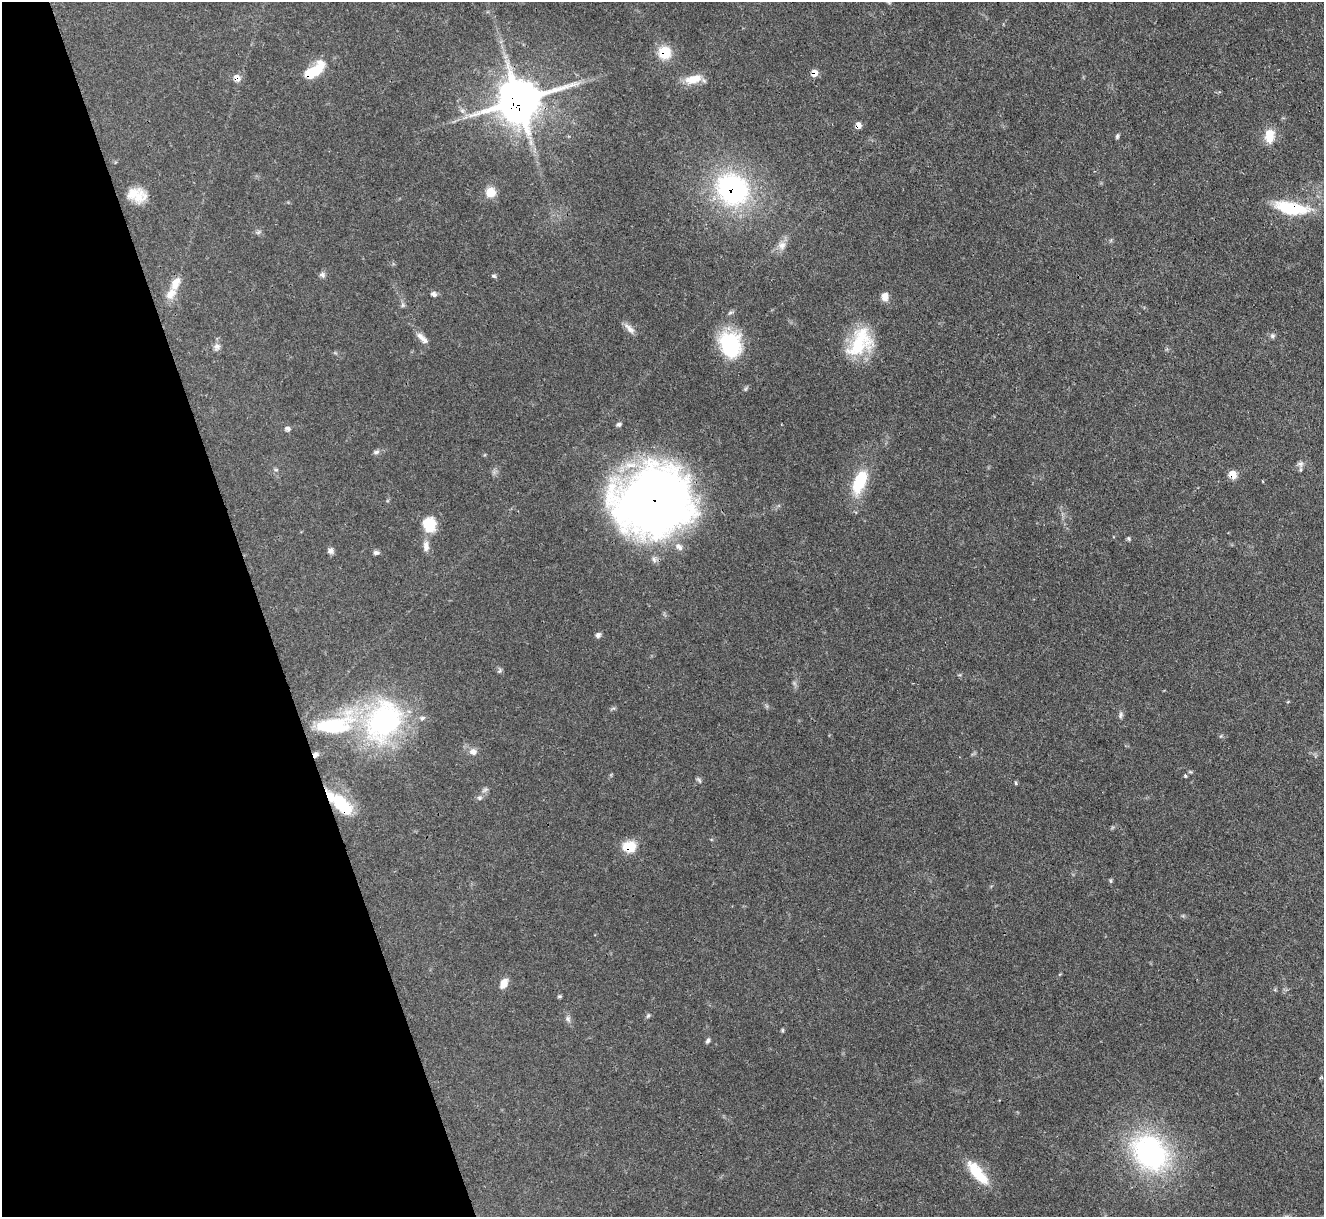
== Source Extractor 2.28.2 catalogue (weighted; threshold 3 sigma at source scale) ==
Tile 5 of 4 x 4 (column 1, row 2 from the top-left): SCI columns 2-1323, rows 2703-3917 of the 5294 x 5277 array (HDU 1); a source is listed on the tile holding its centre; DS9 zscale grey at full resolution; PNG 1326 x 1219 px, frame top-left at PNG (2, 2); no overlay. Shown black and unused: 20% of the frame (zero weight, under 3 of 4 exposures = <1% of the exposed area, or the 3 px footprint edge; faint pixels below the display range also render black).
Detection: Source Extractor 2.28.2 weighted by HDU 2 'WHT'; one run over the whole footprint, this tile lists its part. Background 0.0874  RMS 0.0043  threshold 0.0193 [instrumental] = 3 sigma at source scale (4.5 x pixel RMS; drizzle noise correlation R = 1.50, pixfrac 1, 0.05/0.05 arcsec/px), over >= 5 px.
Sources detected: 65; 1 inside a brighter object's white glare — not listed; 4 inside a brighter listed object's ellipse — not listed separately; the other 60 listed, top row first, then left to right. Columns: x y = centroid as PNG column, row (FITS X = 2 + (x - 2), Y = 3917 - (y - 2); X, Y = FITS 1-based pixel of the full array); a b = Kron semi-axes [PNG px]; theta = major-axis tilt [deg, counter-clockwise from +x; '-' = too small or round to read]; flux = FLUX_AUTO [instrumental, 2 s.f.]
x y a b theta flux
665 53 14 14 - 10
314 71 27 11 38 14
814 73 7 7 - 3.4
237 78 9 7 -52 3
693 79 23 10 14 7
519 101 14 12 16 1500
462 111 7 4 -1 0.9
858 125 7 5 -76 2.7
1270 136 18 12 85 6.8
1117 137 6 5 - 0.71
732 189 34 29 -41 79
491 192 11 10 - 5.5
138 196 21 16 4 8.7
1291 208 38 13 -10 23
782 245 12 10 71 3.3
322 275 8 6 -13 1.2
494 276 6 5 - 0.78
175 283 21 11 63 5.8
434 294 8 6 -32 1.3
885 296 9 7 86 3.3
403 305 7 4 89 0.8
629 328 17 7 -45 2.5
420 336 14 7 -39 2.5
1272 336 7 6 - 1
730 343 31 24 -35 26
860 343 38 25 56 23
217 347 10 8 54 1.9
619 424 7 5 23 0.92
288 428 7 5 -44 1.2
376 452 8 5 20 1.1
1300 464 9 8 - 1.7
276 470 6 4 -18 0.57
1232 474 6 6 - 7.8
859 481 31 14 69 18
654 501 74 63 13 310
429 524 18 16 -75 9.5
426 547 13 7 -90 2.8
330 551 8 7 - 1.5
376 552 8 6 -21 1.1
598 635 7 6 - 1.3
500 671 9 3 69 0.6
1121 715 10 6 79 1.2
383 721 60 45 58 80
473 752 10 9 - 2.5
315 755 8 6 33 1.6
1185 776 4 4 - 0.49
699 780 9 4 -55 0.8
1016 783 5 4 - 0.55
479 798 7 5 -20 0.9
341 804 34 12 -42 22
629 847 15 12 5 9.3
1111 881 6 3 -71 0.56
504 983 10 7 67 4.4
560 997 6 4 -5 0.58
648 1016 7 5 62 0.75
568 1019 10 7 -63 1.5
782 1030 6 4 89 0.55
708 1041 7 5 56 0.97
1150 1152 55 43 -45 72
977 1173 33 11 -51 15
Overlapping masked pixels (flux is a lower limit): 14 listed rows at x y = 665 53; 314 71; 814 73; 237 78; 519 101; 858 125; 732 189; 1291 208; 1232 474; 654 501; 383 721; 315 755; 341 804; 629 847